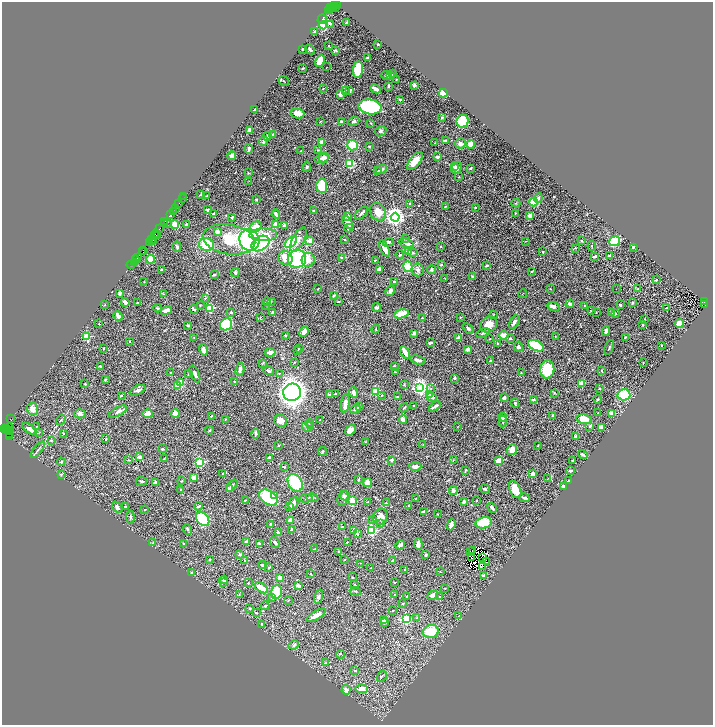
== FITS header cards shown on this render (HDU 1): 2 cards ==
NAXIS1  =                 1422
NAXIS2  =                 1445

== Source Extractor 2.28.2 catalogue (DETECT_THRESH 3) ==
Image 1422 x 1445 px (HDU 1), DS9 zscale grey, zoomed out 1/2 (1 PNG px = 2 x 2 image px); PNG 715 x 727 px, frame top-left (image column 2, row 1445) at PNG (2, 2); each listed source drawn as its Kron ellipse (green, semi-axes under 4 px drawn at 4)
Background 1.09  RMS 0.03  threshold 0.0894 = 3 sigma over >= 5 px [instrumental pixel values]
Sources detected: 613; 66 cannot appear on this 1/2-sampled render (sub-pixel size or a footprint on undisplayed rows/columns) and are neither listed nor drawn; of the other 547, the 500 brightest by FLUX_AUTO listed and drawn (47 fainter detections omitted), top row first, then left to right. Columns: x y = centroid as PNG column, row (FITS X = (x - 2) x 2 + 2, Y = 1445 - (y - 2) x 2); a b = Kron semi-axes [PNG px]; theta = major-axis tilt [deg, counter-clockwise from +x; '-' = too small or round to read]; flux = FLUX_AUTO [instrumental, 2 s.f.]
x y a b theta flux
334 5 3 2 - 310
337 6 3 2 - 160
330 7 2 1 - 77
335 7 4 1 - 410
333 8 3 2 - 560
330 9 2 1 - 79
328 10 2 1 - 410
322 19 5 3 - 15
347 22 3 2 - 6.7
330 24 2 2 - 78
323 25 4 4 - 180
315 32 4 2 - 10
378 44 2 2 - 4.9
328 46 3 2 - 3.4
303 49 2 2 - 9.9
310 49 5 2 - 10
335 50 3 2 - 5.1
367 58 2 2 - 6.1
320 61 6 3 65 200
327 67 2 1 - 6.2
303 68 3 2 - 4.8
358 70 8 5 83 240
393 74 3 2 - 3.5
387 76 6 3 -22 8.7
391 76 3 3 - 4.4
396 79 3 2 - 3
284 81 5 2 - 4.3
414 85 3 2 - 11
388 86 4 2 - 5.8
323 88 2 2 - 2.4
375 89 5 3 - 23
350 90 4 3 - 9
345 91 3 2 - 3
443 93 4 4 - 180
341 94 3 3 - 24
400 99 4 3 - 4.6
370 107 11 7 -8 650
255 110 3 2 - 14
297 114 7 5 -12 40
442 118 4 2 - 8.3
321 121 3 2 - 2.7
354 121 6 4 22 11
463 121 6 6 - 170
341 122 4 3 - 9.9
371 123 3 2 - 3.5
249 130 4 3 - 16
381 131 6 5 - 12
272 135 3 2 - 5.8
267 136 4 3 - 10
445 140 4 3 - 9.7
263 141 4 3 - 16
322 142 4 3 - 25
435 143 3 2 - 3.3
460 143 5 5 - 19
470 144 4 3 - 50
353 145 5 5 - 140
369 146 2 2 - 4.9
249 149 5 3 - 10
318 150 3 2 - 2.4
301 151 2 1 - 2.5
232 156 4 3 - 20
437 157 4 3 - 15
322 158 7 3 15 16
324 158 5 5 - 24
415 161 10 5 50 71
350 163 4 3 - 250
454 166 3 2 - 10
307 167 5 3 - 7
457 168 6 4 57 20
471 168 3 2 - 4.3
381 169 5 3 - 13
378 170 3 2 - 3.2
248 173 3 3 - 3.3
459 177 2 2 - 2.6
249 181 2 1 - 10
322 186 7 5 -86 200
201 195 2 2 - 8.8
206 196 2 1 - 3.8
184 197 2 1 - 7.8
538 198 5 4 - 7.9
182 199 3 1 - 19
256 200 3 3 - 5
533 202 4 4 - 140
179 203 2 1 - 68
409 203 4 3 - 5.2
516 203 4 2 - 3.6
445 206 4 3 - 5.3
475 207 2 1 - 3.2
175 209 3 1 - 46
208 210 3 2 - 9.6
313 211 4 3 - 5.2
174 212 2 1 - 100
378 212 9 7 -54 66
213 213 3 2 - 7
361 213 8 2 44 10
515 213 3 2 - 2.5
276 214 5 3 - 14
170 215 2 2 - 110
347 216 4 3 - 13
530 216 3 2 - 48
232 217 3 2 - 5.5
395 217 4 4 - 2800
165 221 2 1 - 100
348 222 8 3 -55 47
165 223 3 1 - 120
167 224 2 1 - 170
175 225 4 3 - 84
186 225 3 3 - 6.4
275 225 3 3 - 59
284 225 4 3 - 7.3
255 227 7 5 44 97
349 228 4 3 - 11
159 229 2 2 - 300
217 231 3 3 - 33
157 234 3 2 - 350
154 235 4 1 - 380
263 235 14 6 1 65
158 236 3 2 - 270
151 239 3 1 - 140
229 239 26 15 -9 210
405 239 3 3 - 4.7
153 240 2 1 - 49
249 240 11 10 - 750
298 240 13 6 62 35
345 240 2 2 - 3.4
310 241 3 2 - 58
526 241 3 2 - 2.3
581 241 3 2 - 4.3
615 241 5 4 - 200
152 242 2 1 - 130
291 242 7 4 40 260
388 242 5 3 - 11
150 243 3 3 - 360
260 243 10 6 33 400
406 243 7 4 -17 20
207 244 7 6 - 190
592 246 5 1 - 3.1
177 247 5 3 - 11
441 247 2 2 - 4.4
633 247 2 2 - 9.7
385 248 8 4 -66 41
575 248 3 2 - 3
144 250 2 1 - 27
142 251 3 1 - 93
408 252 4 3 - 11
543 252 3 2 - 5.5
413 253 5 3 - 7.2
400 255 4 3 - 7.9
609 255 2 2 - 12
137 257 3 2 - 100
341 257 4 3 - 6.2
595 257 3 2 - 11
285 258 7 6 - 52
151 259 4 4 - 110
297 259 9 9 - 450
135 260 2 2 - 110
308 260 7 6 - 59
375 260 3 2 - 3.9
134 263 3 1 - 230
131 265 4 1 - 100
441 265 3 2 - 5.8
487 266 3 2 - 7
408 267 5 4 - 230
379 269 4 3 - 31
161 270 2 2 - 5.7
418 270 6 6 - 18
431 270 4 3 - 10
532 271 3 2 - 3.3
235 273 4 3 - 6.7
214 275 3 3 - 4.8
472 276 3 3 - 5.8
445 278 2 2 - 2.8
656 280 2 2 - 11
144 282 2 2 - 2.8
394 282 3 3 - 7.2
318 289 2 1 - 2.8
550 289 3 2 - 2.4
616 289 2 1 - 4.3
637 289 3 3 - 5.5
390 291 6 3 61 15
119 293 3 2 - 22
164 294 3 2 - 3.2
522 294 4 1 - 2.3
334 296 4 3 - 7.9
205 298 3 3 - 3.4
271 301 2 2 - 2.8
125 302 4 3 - 25
267 302 4 3 - 5.4
338 302 3 2 - 3.9
705 302 3 1 - 260
137 303 3 2 - 9.9
632 303 3 2 - 6.9
570 304 4 3 - 13
705 304 3 2 - 300
105 305 2 2 - 3.1
200 305 3 2 - 3.1
266 305 3 2 - 2.3
585 305 3 2 - 4.4
620 305 2 2 - 10
553 306 6 4 -19 22
377 307 4 3 - 17
158 308 4 3 - 7.5
210 308 3 3 - 230
667 308 3 2 - 6.3
194 309 5 2 - 5.1
166 310 6 3 20 31
591 311 2 2 - 4.6
231 312 3 2 - 8.1
272 312 4 3 - 7.2
596 312 2 2 - 3
612 312 3 2 - 12
615 313 3 2 - 5.2
401 314 7 4 14 130
493 315 4 2 - 3.4
118 316 5 3 - 30
460 317 3 2 - 3.4
260 318 3 2 - 3.3
422 318 4 2 - 3.9
644 319 3 2 - 3
514 322 7 3 61 15
99 323 2 2 - 2.9
226 324 6 5 - 370
489 324 9 7 34 64
642 324 4 2 - 4.3
679 324 4 4 - 44
188 326 4 3 - 6
468 328 6 3 -43 11
376 329 4 2 - 5.6
606 331 5 3 - 14
304 332 5 4 - 36
414 333 4 3 - 18
483 333 7 2 19 8.7
285 335 3 2 - 4.6
504 335 5 3 - 41
555 336 2 2 - 3
87 337 3 3 - 310
194 337 3 2 - 3
625 337 3 2 - 5.6
458 338 2 2 - 43
510 338 3 3 - 5.5
489 339 2 2 - 5.4
130 341 3 2 - 2.3
430 343 3 2 - 15
497 344 3 2 - 2.7
662 345 2 2 - 4.4
536 346 8 5 -27 430
518 347 5 4 - 12
609 347 8 2 67 7.8
299 348 2 2 - 5.4
103 349 2 2 - 2.3
468 349 3 3 - 28
203 350 5 4 - 31
298 351 3 2 - 2.7
270 352 5 4 - 30
405 352 7 3 -60 34
418 360 7 3 -17 20
490 361 3 2 - 9.3
294 362 3 2 - 2.3
643 362 3 2 - 2.4
262 364 3 2 - 3.6
100 366 3 3 - 5.3
394 366 2 2 - 8.1
240 369 6 3 77 25
547 369 9 7 83 140
269 371 5 3 - 12
601 371 3 3 - 4.9
171 372 2 1 - 4
395 372 3 2 - 2.6
279 373 4 3 - 4.1
521 373 2 2 - 2.6
188 374 3 2 - 3.4
195 374 9 3 -65 15
454 378 3 3 - 8.8
105 379 4 2 - 5.3
235 382 3 3 - 6.1
181 383 3 3 - 140
581 383 3 2 - 100
85 384 3 2 - 3.9
404 385 4 2 - 3.8
177 386 3 3 - 99
420 387 4 4 - 2200
600 388 3 2 - 2.6
430 389 4 3 - 5.9
137 390 8 4 26 13
375 391 3 3 - 290
292 392 9 8 - 3500
353 393 5 3 - 30
554 393 3 2 - 4.4
329 394 3 2 - 8.9
335 394 2 1 - 4.2
429 394 4 3 - 19
382 395 3 2 - 2.9
624 395 6 5 - 280
121 396 3 2 - 5.3
397 397 3 2 - 3.8
432 397 5 4 - 22
504 398 4 2 - 23
598 399 4 4 - 5.8
533 400 4 3 - 8.8
345 403 9 3 82 31
515 403 5 3 - 8.2
414 405 2 1 - 3
359 406 4 3 - 4.3
435 406 6 2 31 18
404 408 5 2 - 7.3
32 409 6 5 - 41
355 409 5 3 - 8.5
118 412 10 4 28 20
175 413 4 4 - 54
598 413 2 2 - 3
612 413 4 3 - 28
80 414 6 4 1 16
148 414 5 4 - 41
553 415 4 2 - 9.9
211 416 3 3 - 5.1
502 417 4 3 - 21
10 418 3 1 - 97
225 419 3 2 - 3
584 419 8 4 -9 80
61 420 5 2 - 5
320 420 2 2 - 3.4
403 420 4 3 - 17
281 421 7 6 - 43
503 422 6 2 88 4.4
309 423 4 3 - 5.9
311 426 4 3 - 6.2
458 426 2 1 - 2.5
590 426 4 3 - 8.7
36 427 3 2 - 3.4
307 427 5 5 - 15
602 427 4 4 - 28
3 428 3 2 - 49
9 428 4 3 - 500
7 429 2 2 - 110
30 429 8 4 -33 27
209 430 4 2 - 5
350 430 6 4 37 41
7 431 3 2 - 230
9 432 2 2 - 310
38 432 4 3 - 4.7
64 433 3 2 - 3
9 434 3 2 - 250
256 434 5 3 - 9.7
9 437 2 1 - 100
576 437 3 3 - 9.9
106 439 4 2 - 4.1
51 440 3 2 - 8.1
365 442 3 2 - 2.2
423 445 2 2 - 2.3
278 446 3 2 - 3.2
537 446 2 2 - 2.9
162 449 3 2 - 7.6
38 450 10 2 52 9.4
512 450 6 4 52 45
322 451 5 3 - 5.2
583 455 5 2 - 8.5
139 457 4 3 - 16
164 458 3 2 - 2.8
269 458 4 3 - 9.5
128 460 3 2 - 3.7
392 460 3 3 - 11
453 460 3 2 - 2.8
499 460 4 4 - 66
572 460 3 2 - 4.7
61 462 4 3 - 6.7
200 462 4 3 - 480
415 466 6 4 1 20
284 467 4 2 - 4.1
465 470 3 2 - 5.9
570 471 3 2 - 18
61 474 4 3 - 4.4
223 474 3 3 - 3.2
532 474 3 3 - 33
194 478 4 3 - 36
358 479 4 2 - 5.6
547 479 3 2 - 3.2
568 480 3 2 - 4
141 481 5 2 - 6.9
182 481 3 2 - 2.8
155 483 3 2 - 25
295 483 9 6 -58 240
367 483 4 4 - 60
232 485 7 3 51 16
563 487 4 3 - 11
229 488 3 3 - 6.3
181 489 3 2 - 3.4
485 489 5 3 - 10
453 490 4 4 - 9.4
515 490 9 5 -64 100
274 495 3 3 - 99
345 496 5 4 - 9.1
312 497 6 2 -13 5.6
268 498 10 6 -32 550
306 498 6 2 4 5.7
343 498 8 5 75 16
416 498 3 2 - 2.4
524 498 5 3 - 14
245 500 2 2 - 4.3
352 501 3 3 - 150
476 501 3 2 - 2.9
368 502 4 2 - 4.9
464 502 4 3 - 16
293 503 6 4 63 25
386 503 3 2 - 4.2
199 506 4 2 - 8.1
409 506 3 3 - 9.3
117 507 6 4 -48 20
125 507 3 2 - 4.7
290 507 3 2 - 13
492 508 5 3 - 14
145 509 3 2 - 3.9
423 511 4 2 - 13
437 514 2 2 - 2.2
130 517 6 3 -84 7.3
380 517 8 6 66 44
203 519 8 5 -49 350
291 520 4 3 - 41
373 520 3 3 - 3.8
484 523 8 5 12 140
271 524 3 3 - 8.4
381 524 3 2 - 5.8
451 525 6 2 69 25
343 527 3 2 - 4.2
188 529 5 3 - 6.8
291 530 4 2 - 4.8
354 531 4 3 - 26
372 531 4 3 - 400
278 533 2 2 - 32
357 534 4 3 - 8.1
247 542 3 2 - 31
275 542 6 3 -48 12
347 542 3 2 - 3.1
152 543 3 2 - 3.4
183 543 3 3 - 4.1
260 543 3 3 - 6.6
418 544 6 3 -86 37
400 545 5 3 - 20
314 549 2 2 - 3.9
472 550 2 1 - 6.1
338 551 2 2 - 2.4
470 552 2 1 - 4.3
239 555 3 2 - 21
426 555 2 2 - 6.2
471 557 2 1 - 4.2
483 557 2 1 - 2.4
210 559 3 2 - 2.5
345 559 3 2 - 3.2
245 560 3 2 - 3.1
393 560 4 2 - 4.4
486 562 3 2 - 5.4
361 563 3 2 - 2.5
263 565 4 3 - 7.1
483 566 3 1 - 7.3
269 568 3 2 - 4.9
371 568 2 2 - 4.6
405 569 3 2 - 5
440 571 2 2 - 2.9
192 573 3 3 - 5.4
310 573 2 2 - 2.5
484 575 4 3 - 12
352 577 3 2 - 2.8
279 578 4 3 - 18
224 580 4 4 - 9.7
223 583 4 2 - 4.4
248 583 2 2 - 3.8
394 583 2 2 - 2.7
355 584 2 2 - 3.5
298 586 4 3 - 21
261 588 7 3 -33 100
445 588 3 2 - 2.8
355 591 5 2 - 4.4
276 592 7 5 73 170
239 594 3 2 - 2.6
394 595 4 3 - 7.7
433 595 5 4 - 18
407 596 3 2 - 5.4
439 596 2 2 - 2.2
272 597 3 2 - 16
319 597 7 3 73 12
288 600 3 2 - 5
402 604 3 2 - 5
265 606 4 3 - 6.4
250 608 3 3 - 5.1
392 611 3 2 - 2.9
256 613 3 2 - 2.7
316 615 11 3 32 39
459 616 3 2 - 3
417 618 4 3 - 4.9
383 619 3 2 - 6.2
406 619 4 4 - 520
384 622 3 3 - 18
262 624 3 3 - 5.3
431 631 8 6 12 130
294 645 5 4 - 9.8
340 654 4 2 - 3.4
326 663 3 2 - 3
355 671 3 2 - 7.1
382 676 6 2 59 4.2
362 689 6 4 -5 51
346 690 5 4 - 23
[47 fainter detections neither listed nor drawn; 66 sub-pixel or undisplayed-footprint detections neither listed nor drawn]